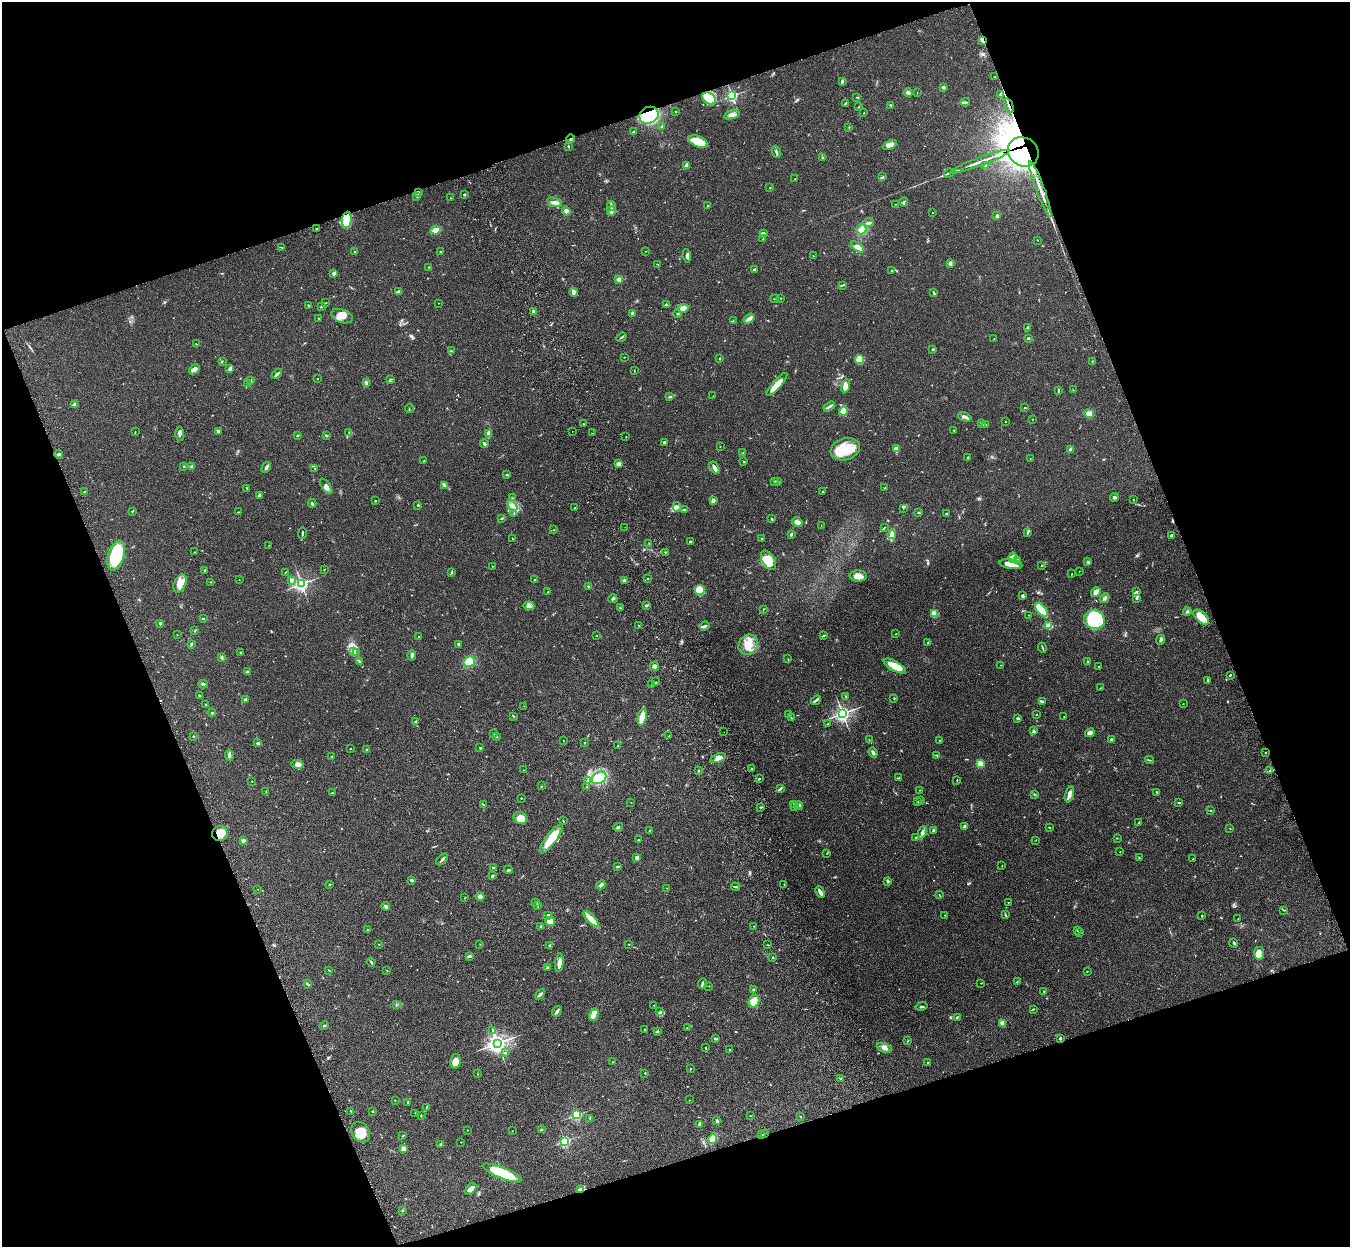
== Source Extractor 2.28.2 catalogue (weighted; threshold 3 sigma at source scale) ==
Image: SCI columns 117-5506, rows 326-5304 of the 5621 x 5509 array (HDU 1 of 3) = the unmasked area's bounding box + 8 px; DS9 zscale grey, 4 x 4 block average (1 PNG px = mean of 4 x 4 image px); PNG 1352 x 1249 px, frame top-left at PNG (2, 2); each listed source drawn as its Kron ellipse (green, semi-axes under 4 px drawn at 4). Shown black and unused: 40% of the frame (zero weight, under 3 of 4 exposures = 6% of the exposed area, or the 3 px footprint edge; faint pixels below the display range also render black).
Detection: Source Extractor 2.28.2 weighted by HDU 2 'WHT'. Background 0.0467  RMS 0.0051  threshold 0.0232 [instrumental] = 3 sigma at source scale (4.5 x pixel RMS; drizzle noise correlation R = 1.50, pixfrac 1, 0.05/0.05 arcsec/px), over >= 5 px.
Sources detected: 648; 5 too faint to see at this stretch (4 x 4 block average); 3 inside a brighter object's white glare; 4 cosmic-ray / hot-pixel residue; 1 long thin detection or spike segment (spike, bleed or trail) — neither listed nor drawn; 11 coinciding with a brighter row at this scale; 38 inside a brighter listed object's ellipse — not listed separately; of the other 586, all 500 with FLUX_AUTO >= 0.812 (the completeness limit of this list) listed and drawn (86 fainter detections not listed), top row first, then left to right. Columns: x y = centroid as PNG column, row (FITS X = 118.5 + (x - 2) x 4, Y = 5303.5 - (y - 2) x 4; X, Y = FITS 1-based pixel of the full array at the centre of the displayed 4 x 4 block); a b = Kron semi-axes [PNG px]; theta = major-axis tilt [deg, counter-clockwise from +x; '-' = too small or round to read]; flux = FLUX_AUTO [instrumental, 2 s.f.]
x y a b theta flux
982 40 3 2 - 10
995 77 2 2 - 0.94
842 81 3 2 - 6.1
943 87 3 2 - 2.9
908 92 4 2 - 8.3
917 93 2 2 - 0.85
1001 95 3 2 - 3.2
732 96 2 2 - 600
857 97 2 2 - 1.8
709 98 7 5 -36 30
965 102 5 2 - 4.5
845 103 2 2 - 2.9
891 105 3 2 - 5.2
1009 106 8 2 -68 7.6
859 107 2 2 - 1.1
676 112 2 2 - 1.4
864 113 2 2 - 1.3
649 115 10 8 24 190
732 115 8 3 19 11
661 127 3 2 - 3.8
849 127 2 2 - 0.92
633 132 4 2 - 3.9
570 139 4 2 - 3.9
698 142 10 5 -22 66
890 145 7 4 23 13
568 146 2 2 - 3.1
776 152 6 2 -69 4.8
1023 152 16 14 -30 3600
822 158 2 2 - 2
980 162 31 2 20 39
686 165 3 2 - 11
986 165 3 2 - 5.1
949 173 5 2 - 4.1
883 177 2 2 - 1.4
795 179 2 2 - 0.92
770 188 2 2 - 1.3
1040 189 30 2 -70 35
418 193 2 2 - 8.5
464 194 2 2 - 5.2
417 196 2 2 - 3.3
451 198 2 2 - 1.3
555 202 8 4 -18 14
904 202 4 2 - 2.4
896 204 2 2 - 0.91
708 205 3 2 - 2.3
611 206 5 3 - 12
566 211 4 3 - 9.1
611 211 4 3 - 9
932 213 2 2 - 1.1
997 216 4 3 - 5.2
347 220 8 5 82 110
868 223 6 2 -1 6.1
316 229 2 2 - 1.5
435 230 5 2 - 54
862 230 5 3 - 55
763 233 4 2 - 6
763 239 3 2 - 1.3
1037 240 2 2 - 1
281 247 2 2 - 1.3
857 247 7 4 -35 14
645 251 2 2 - 0.98
355 252 2 2 - 2.3
440 252 3 2 - 2
687 256 7 4 -83 8.9
813 256 2 2 - 0.92
950 263 4 3 - 6.4
658 264 2 2 - 1.4
429 267 2 2 - 1.8
755 269 4 2 - 3.8
891 270 2 2 - 2.5
334 273 2 2 - 12
619 279 4 3 - 7.6
842 285 3 2 - 1.7
399 291 3 2 - 1.9
574 292 4 3 - 18
934 293 4 2 - 3.5
781 298 2 2 - 1.2
774 299 2 2 - 0.97
326 303 2 2 - 1.1
439 303 2 2 - 0.87
308 305 3 2 - 2.1
667 305 3 2 - 2.5
322 306 4 2 - 3.3
683 308 6 3 12 29
534 311 2 2 - 29
632 313 2 2 - 7.8
678 314 2 2 - 3.4
342 316 11 6 -20 30
318 318 2 2 - 0.9
749 319 6 3 35 15
733 321 2 2 - 0.99
1028 327 2 2 - 1.9
622 337 5 2 - 2.8
994 338 2 2 - 0.9
1028 338 3 2 - 3.8
196 344 2 2 - 1.3
933 349 2 2 - 2.7
451 351 2 2 - 1.6
624 357 2 2 - 1.5
720 358 2 2 - 1.6
860 360 4 3 - 42
222 361 2 2 - 2.4
1092 362 3 2 - 1.7
230 368 3 3 - 6.8
194 369 6 4 40 12
634 371 2 2 - 1.3
277 374 6 2 43 7
318 379 2 2 - 0.85
390 379 2 2 - 1.5
251 381 2 2 - 3.4
366 383 3 3 - 4.2
248 384 2 2 - 4.9
777 384 15 4 49 41
846 386 6 4 75 24
1073 390 2 2 - 0.86
1058 391 3 2 - 2.3
669 396 3 2 - 2
713 396 2 2 - 1.2
75 405 4 3 - 13
829 407 6 3 31 7.8
1025 408 2 2 - 2.6
409 409 4 2 - 1.6
843 411 5 4 - 26
1089 414 5 4 - 18
965 417 7 2 -19 11
1033 419 2 2 - 0.88
1005 422 2 2 - 0.96
583 424 2 2 - 2.3
981 424 3 2 - 2.8
985 424 2 2 - 0.97
954 430 2 2 - 1.5
218 431 4 2 - 7.2
572 431 2 2 - 1.2
135 432 2 2 - 1.3
349 432 2 2 - 1.1
489 433 3 3 - 14
592 433 2 2 - 1.6
180 434 7 3 -88 8.4
298 435 4 2 - 2.4
326 435 3 2 - 4.2
626 437 2 2 - 1.2
665 442 3 2 - 2.8
484 444 4 3 - 4.8
720 446 2 2 - 0.96
845 449 15 10 19 96
896 449 2 2 - 54
1070 450 2 2 - 33
743 453 2 2 - 0.91
59 454 4 2 - 5.6
968 458 3 2 - 3.4
1030 459 2 2 - 0.91
424 461 2 2 - 1.3
744 462 2 2 - 3
618 464 4 3 - 8.6
184 466 2 2 - 2
192 467 3 2 - 6.2
266 467 6 2 60 7.8
315 468 2 2 - 1.1
715 468 7 3 -57 12
507 475 3 2 - 2.1
774 481 3 2 - 2.8
778 481 2 2 - 1.5
444 485 4 2 - 4.4
326 486 9 3 -54 12
246 488 2 2 - 2.3
885 488 2 2 - 1.4
823 491 2 2 - 1.8
84 492 2 2 - 2
259 495 3 2 - 7.4
512 498 2 2 - 2
1114 498 4 3 - 4.5
1133 499 2 2 - 0.97
713 500 2 2 - 43
375 501 2 2 - 1.8
312 503 4 3 - 4.8
418 505 2 2 - 4
513 506 6 3 -55 12
677 507 5 2 - 5.3
575 508 2 2 - 1.1
903 508 2 2 - 0.86
684 509 3 2 - 3.7
132 511 3 2 - 2.7
239 512 2 2 - 1.1
918 512 2 2 - 3.8
514 513 3 2 - 2.1
947 514 2 2 - 2
502 518 3 2 - 2.3
772 519 3 2 - 2.3
797 522 6 3 -27 13
821 525 2 2 - 0.81
625 527 2 2 - 1.2
885 527 2 2 - 0.88
554 530 2 2 - 1.1
1028 532 4 2 - 3.7
302 533 6 2 89 3.8
791 534 3 2 - 4.1
892 535 4 3 - 28
1172 535 2 2 - 7.2
761 538 2 2 - 1.3
513 539 2 2 - 2.1
690 542 2 2 - 3.4
649 543 2 2 - 0.96
269 545 2 2 - 1
194 552 2 2 - 0.96
665 552 2 2 - 2.2
116 555 15 8 72 130
1012 558 5 4 - 10
768 560 11 6 -59 44
1018 560 2 2 - 7.9
1088 562 2 2 - 2.5
1011 564 11 5 -9 28
1041 565 2 2 - 0.96
492 566 2 2 - 0.99
205 570 2 2 - 3
324 570 2 2 - 1.1
1079 571 2 2 - 0.88
285 572 3 2 - 0.98
452 573 2 2 - 2.3
1072 574 2 2 - 1
858 576 8 5 -2 23
648 579 2 2 - 1.5
239 580 2 2 - 1.3
291 580 2 2 - 22
535 580 2 2 - 5.8
624 580 3 2 - 4.2
211 582 2 2 - 1.3
180 583 9 6 64 28
301 584 3 2 - 810
588 586 2 2 - 2.5
700 590 5 5 - 49
548 592 2 2 - 1.6
1096 592 5 3 - 15
1136 592 3 2 - 2.6
1023 596 2 2 - 2
1105 598 5 3 - 5.8
1137 598 3 2 - 2.2
613 599 4 2 - 4.9
529 606 5 4 - 9.8
646 606 3 2 - 3.1
620 608 2 2 - 2.2
763 609 2 2 - 1.2
1041 610 8 4 -51 100
1187 611 4 2 - 3.8
934 614 3 3 - 30
1029 615 2 2 - 0.91
1201 617 9 5 -42 52
203 619 2 2 - 2.9
1094 620 10 9 - 120
160 623 2 2 - 4.1
639 626 2 2 - 1.4
704 626 5 2 - 6.2
1049 626 4 4 - 16
195 631 2 2 - 1.5
896 634 2 2 - 0.92
177 635 2 2 - 0.87
597 636 2 2 - 2
824 636 3 2 - 2.7
419 637 2 2 - 1.6
1161 640 5 3 - 5.1
927 643 2 2 - 1.6
191 644 3 2 - 1.9
458 644 3 2 - 3.4
748 645 10 9 - 47
1042 648 5 2 - 3.1
353 651 3 2 - 4.9
357 652 2 2 - 2.5
241 653 2 2 - 1.5
412 655 5 2 - 6.3
222 657 3 2 - 4
788 659 2 2 - 1.4
1088 661 3 2 - 3.7
360 662 3 2 - 2.2
469 662 6 5 - 45
1000 665 2 2 - 0.91
654 666 4 4 - 7.8
895 666 12 5 -29 49
1099 667 2 2 - 1.6
247 672 3 3 - 4.5
1230 675 3 2 - 2.5
1207 680 2 2 - 1.7
656 682 2 2 - 1.7
203 684 5 2 - 4.9
652 685 3 2 - 1.6
1100 688 2 2 - 1.2
199 695 2 2 - 2.9
846 696 3 2 - 1.8
894 698 2 2 - 2.2
245 699 3 2 - 2.5
816 700 6 2 43 5.1
1042 702 4 2 - 3.3
206 704 3 2 - 2.2
1183 704 2 2 - 0.94
524 706 2 2 - 1.8
212 713 4 2 - 3.2
842 713 3 3 - 940
789 714 4 2 - 5.2
1036 715 2 2 - 3.1
513 716 2 2 - 1.6
1064 716 2 2 - 1.1
642 717 8 4 79 31
791 718 2 2 - 1.1
1018 718 3 2 - 4.4
416 721 4 2 - 3.7
827 724 2 2 - 1.5
1033 731 4 2 - 3.9
724 732 2 2 - 0.89
1090 733 5 3 - 11
494 734 3 2 - 1.5
193 736 2 2 - 2.1
669 736 2 2 - 1.3
497 737 3 2 - 2.1
1111 739 3 2 - 3
869 740 2 2 - 0.85
940 740 2 2 - 0.9
563 741 2 2 - 1
585 742 2 2 - 1.4
257 743 2 2 - 1.3
618 746 2 2 - 1.4
480 748 2 2 - 2.5
350 749 2 2 - 2.7
367 750 3 2 - 2.8
1265 752 2 2 - 1.4
873 753 5 3 - 5.7
229 755 6 3 -82 6.8
937 755 3 2 - 2.2
332 756 2 2 - 0.89
718 758 8 4 19 13
1149 760 4 2 - 2
297 764 6 3 -2 13
980 764 2 2 - 130
752 769 2 2 - 2.1
524 770 2 2 - 1.2
699 770 2 2 - 1.5
1270 771 2 2 - 1.5
599 778 8 5 31 110
899 778 3 2 - 2.9
759 779 4 2 - 2.4
587 780 3 2 - 2.8
957 780 2 2 - 1.1
252 781 2 2 - 1.5
542 786 2 2 - 0.86
587 787 2 2 - 1.3
781 788 4 2 - 2.8
919 790 2 2 - 1
266 791 2 2 - 1.5
1157 792 4 2 - 4.2
332 793 2 2 - 1.6
1034 794 2 2 - 1.7
1069 794 8 4 74 13
521 798 2 2 - 3.7
921 801 2 2 - 1.3
631 802 2 2 - 0.84
917 802 2 2 - 1.9
1179 803 4 2 - 2.1
483 805 2 2 - 0.95
793 805 2 2 - 1.3
799 806 4 2 - 1.9
760 807 3 2 - 2.2
794 807 2 2 - 1.2
1211 810 2 2 - 1.6
521 818 7 6 - 28
563 821 2 2 - 1.7
1138 823 2 2 - 1.3
618 827 5 2 - 4.5
965 827 3 2 - 11
1050 828 2 2 - 1.7
1230 828 3 2 - 1
649 830 2 2 - 0.97
934 830 4 2 - 5.5
922 832 6 3 65 9.1
220 833 8 7 - 33
916 837 2 2 - 1.1
551 838 18 5 53 74
1117 838 2 2 - 1.6
639 839 3 2 - 1.7
1036 840 2 2 - 0.87
243 841 3 2 - 9.3
1120 852 2 2 - 0.97
827 853 2 2 - 0.99
637 858 3 2 - 15
1139 858 3 2 - 1.6
442 859 7 2 46 5.8
1193 859 2 2 - 1.3
618 866 3 2 - 2.3
1002 866 2 2 - 0.84
493 867 3 2 - 2.7
509 870 4 2 - 3.9
492 876 2 2 - 5.9
411 880 3 2 - 4.4
888 881 4 2 - 3.8
329 884 2 2 - 2.1
784 884 2 2 - 1.2
601 885 5 2 - 7.2
735 887 4 2 - 3.2
667 888 2 2 - 0.85
258 889 2 2 - 0.87
820 892 6 2 -64 18
939 895 2 2 - 0.85
480 896 4 4 - 8.8
465 898 2 2 - 1
536 902 2 2 - 1.5
1008 902 2 2 - 1
386 906 4 2 - 7.9
537 906 3 2 - 2.5
1284 910 3 2 - 2.1
548 915 2 2 - 5.6
944 915 2 2 - 0.91
1005 915 3 2 - 2.7
1202 916 2 2 - 2.3
591 919 10 3 -46 40
1238 919 2 2 - 1.4
550 921 5 4 - 22
754 926 2 2 - 1.7
541 927 3 2 - 4.3
368 930 2 2 - 1.8
1077 931 2 2 - 1.1
1080 933 2 2 - 1
1234 943 5 2 - 3.5
379 944 2 2 - 1.4
480 944 2 2 - 1
629 944 2 2 - 1.7
768 945 3 2 - 1.7
550 946 3 2 - 3.1
1259 953 6 5 - 14
469 956 4 2 - 5.9
773 957 2 2 - 2.5
371 962 4 2 - 3.9
559 963 9 3 85 20
547 968 3 2 - 4.9
329 970 3 2 - 1.3
387 970 3 2 - 1.3
1087 971 2 2 - 1.6
1017 982 2 2 - 1.6
702 983 5 2 - 4.3
981 983 3 2 - 1.2
307 984 4 2 - 3.6
709 986 2 2 - 0.88
753 989 3 2 - 3.3
1044 991 2 2 - 2.1
540 994 6 2 42 8.5
754 1001 7 5 64 30
397 1004 3 2 - 3.2
654 1005 2 2 - 1
921 1007 6 2 13 3.6
1033 1009 4 2 - 1.9
557 1011 5 3 - 7.3
660 1012 3 3 - 5.1
594 1014 7 3 67 20
957 1017 4 2 - 2.2
1003 1023 3 3 - 16
324 1026 5 2 - 2.3
687 1028 2 2 - 1.1
493 1030 2 2 - 1.6
645 1030 2 2 - 2.1
657 1031 4 2 - 3.3
715 1038 3 2 - 3.7
1060 1038 3 2 - 5.6
907 1041 2 2 - 1.7
497 1043 4 3 - 1400
705 1048 3 2 - 2.3
884 1048 8 4 -22 15
730 1050 2 2 - 1.4
505 1053 3 2 - 2
455 1061 7 5 76 21
613 1062 2 2 - 0.83
928 1062 3 2 - 1.4
691 1068 2 2 - 1.1
645 1073 2 2 - 2
477 1074 2 2 - 1.3
840 1078 2 2 - 2.3
395 1100 2 2 - 1
689 1100 2 2 - 0.82
408 1102 2 2 - 4
426 1107 2 2 - 1.7
351 1111 2 2 - 3.3
373 1112 2 2 - 2.1
415 1113 2 2 - 0.99
576 1115 2 2 - 390
421 1116 3 2 - 1.3
750 1116 2 2 - 1.2
800 1116 2 2 - 1.9
590 1118 2 2 - 2
717 1121 4 2 - 4.5
700 1124 3 2 - 2.7
467 1130 2 2 - 1.4
542 1130 3 2 - 3.7
512 1131 2 2 - 1
361 1132 11 8 -56 43
765 1133 2 2 - 2.6
762 1134 2 2 - 1.6
403 1136 3 2 - 2.1
713 1139 5 3 - 42
565 1141 2 2 - 480
461 1142 2 2 - 1.3
441 1145 4 3 - 5.3
403 1149 2 2 - 81
502 1173 21 5 -22 160
471 1189 7 4 48 11
580 1189 4 2 - 4
403 1211 2 2 - 1.4
Overlapping masked pixels (flux is a lower limit): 9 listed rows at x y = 982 40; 1009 106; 649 115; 570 139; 1023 152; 1040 189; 347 220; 765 1133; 762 1134
Diffuse or blended objects may show on this block-average render without a row.